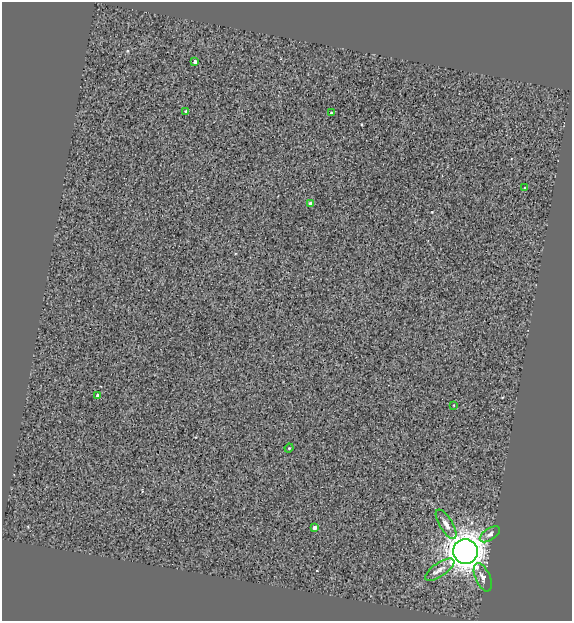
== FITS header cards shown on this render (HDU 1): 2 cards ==
NAXIS1  =                  570
NAXIS2  =                  619

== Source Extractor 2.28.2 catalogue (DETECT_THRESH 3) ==
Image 570 x 619 px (HDU 1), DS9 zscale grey, 1 PNG px = 1 image px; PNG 574 x 623 px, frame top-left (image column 1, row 619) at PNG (2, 2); each listed source drawn as its Kron ellipse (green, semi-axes under 4 px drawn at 4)
Background 0.247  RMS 7.7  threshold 23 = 3 sigma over >= 5 px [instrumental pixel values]
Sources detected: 14; all 14 listed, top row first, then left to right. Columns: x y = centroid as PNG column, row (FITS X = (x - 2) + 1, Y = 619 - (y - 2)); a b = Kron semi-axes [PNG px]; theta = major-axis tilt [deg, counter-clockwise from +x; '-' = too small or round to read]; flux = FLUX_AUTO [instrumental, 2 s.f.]
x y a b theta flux
195 62 4 3 - 1.5e+03
186 111 3 3 - 8.6e+02
331 113 3 3 - 4.7e+02
524 188 4 3 - 5.1e+02
310 204 4 4 - 2.1e+03
98 396 4 4 - 2.7e+03
454 405 2 2 - 3.1e+02
289 448 4 3 - 4.8e+02
446 524 17 6 -58 3.2e+03
315 528 4 3 - 1.9e+03
490 534 11 6 33 1.7e+03
465 552 12 12 - 1.1e+06
440 570 17 6 34 3.5e+03
483 577 15 7 -67 2.7e+03